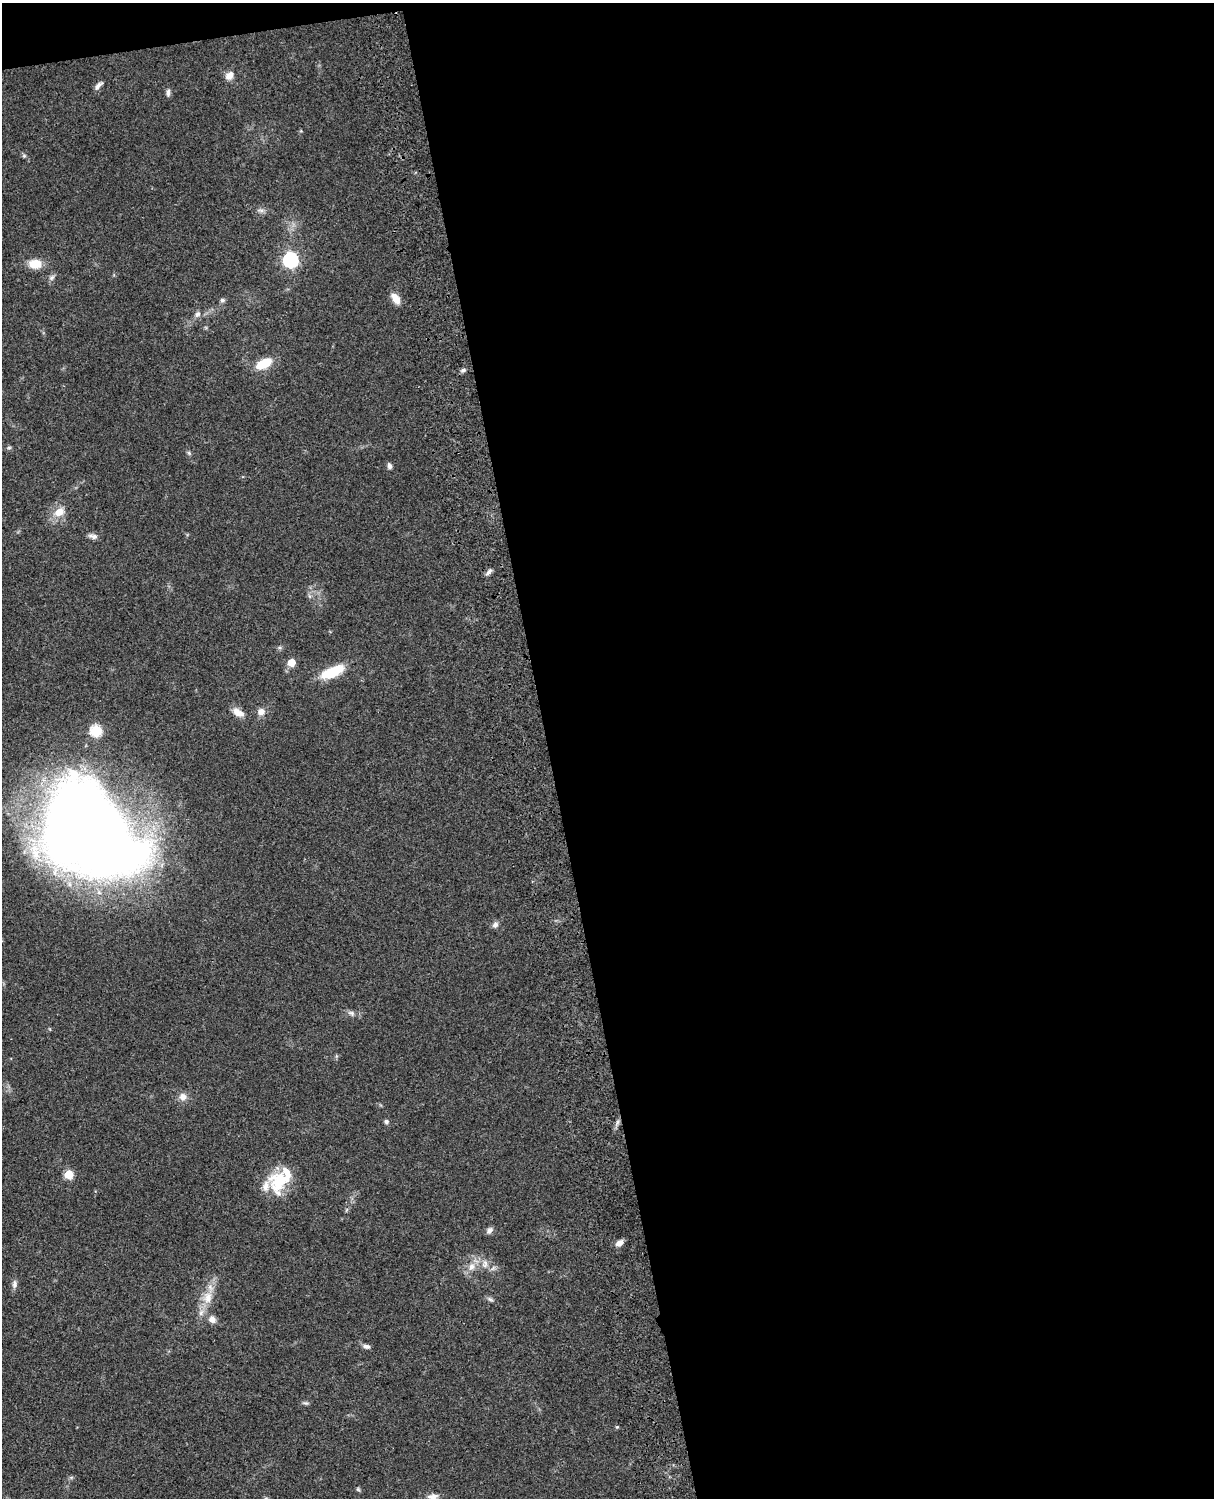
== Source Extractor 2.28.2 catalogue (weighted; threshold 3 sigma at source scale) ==
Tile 4 of 4 x 3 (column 4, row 1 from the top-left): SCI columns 3758-4969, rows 3268-4763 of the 5088 x 4927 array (HDU 1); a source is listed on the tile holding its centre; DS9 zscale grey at full resolution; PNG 1216 x 1500 px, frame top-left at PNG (2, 3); no overlay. Shown black and unused: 56% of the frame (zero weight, under 3 of 4 exposures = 6% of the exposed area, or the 3 px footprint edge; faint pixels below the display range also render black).
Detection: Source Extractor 2.28.2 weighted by HDU 2 'WHT'; one run over the whole footprint, this tile lists its part. Background 0.0771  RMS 0.0058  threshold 0.0259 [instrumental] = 3 sigma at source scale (4.5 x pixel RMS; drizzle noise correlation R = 1.50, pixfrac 1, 0.05/0.05 arcsec/px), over >= 5 px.
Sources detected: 47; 3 inside a brighter listed object's ellipse — not listed separately; the other 44 listed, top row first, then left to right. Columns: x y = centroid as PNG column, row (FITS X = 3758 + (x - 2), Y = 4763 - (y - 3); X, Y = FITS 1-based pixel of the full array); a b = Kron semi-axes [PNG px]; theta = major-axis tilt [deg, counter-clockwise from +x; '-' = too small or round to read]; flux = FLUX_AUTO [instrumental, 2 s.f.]
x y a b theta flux
229 76 11 9 37 4.1
98 85 12 5 49 2.2
168 93 11 5 89 1.7
24 156 6 5 - 0.89
261 210 9 4 -8 1.6
290 260 7 6 - 130
35 264 13 10 -4 9.4
52 278 8 6 39 1.7
395 298 12 7 -57 6.4
222 300 7 5 -14 1.1
197 314 9 7 59 2
264 363 14 8 26 18
463 370 7 5 24 1.4
9 448 6 4 0 0.86
389 466 7 5 -78 1.6
59 512 10 8 28 7.2
93 536 13 6 -13 2.1
488 572 11 4 47 1.8
309 596 7 4 -71 1
291 662 5 5 - 12
332 672 25 10 24 20
238 712 15 8 -29 4.7
261 712 9 8 - 3.5
96 731 6 6 - 46
91 832 84 61 -44 1200
495 925 8 7 - 2.1
351 1013 10 6 -26 2
183 1096 9 9 - 3.8
386 1121 6 6 - 1.3
69 1174 5 5 - 21
280 1181 30 21 72 23
490 1230 9 7 53 2.1
619 1243 9 6 33 3.3
485 1264 12 7 77 3.3
471 1267 11 8 68 4.4
14 1284 12 7 83 2.1
208 1297 17 13 78 8.9
490 1299 8 5 -30 1.3
212 1319 9 8 - 3.2
366 1346 9 5 -19 2.1
305 1403 7 5 -18 1.1
617 1427 5 4 - 0.64
358 1489 6 5 - 0.81
433 1497 13 7 7 3
Isophote crosses this tile's border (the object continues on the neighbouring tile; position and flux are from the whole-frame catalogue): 1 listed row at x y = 433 1497